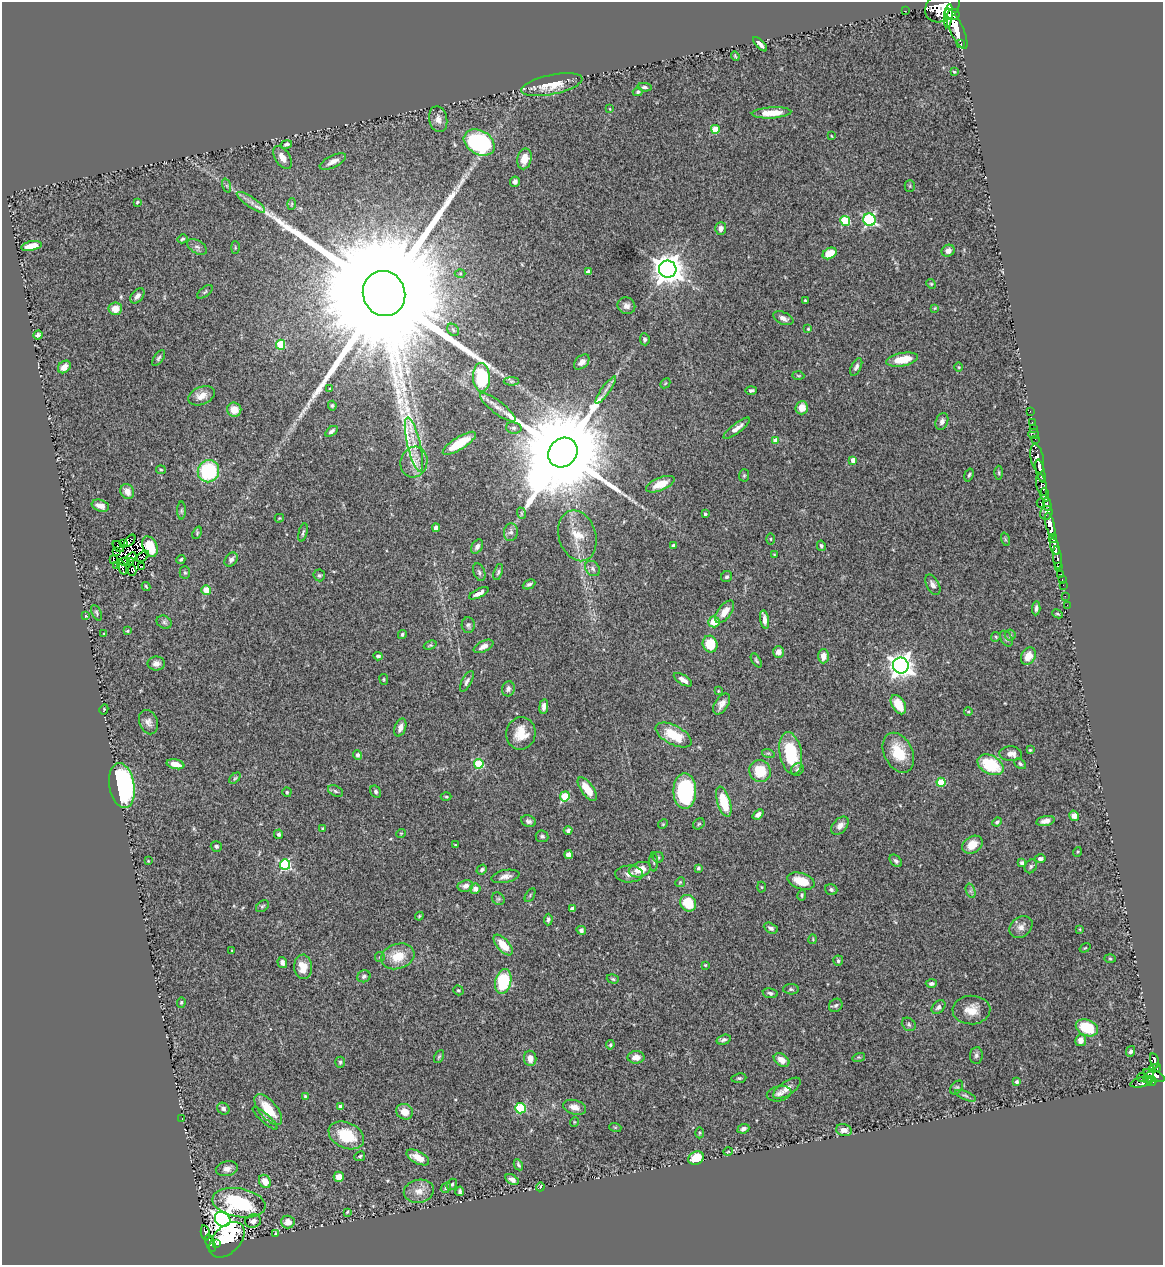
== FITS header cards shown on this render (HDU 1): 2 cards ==
NAXIS1  =                 1161
NAXIS2  =                 1263

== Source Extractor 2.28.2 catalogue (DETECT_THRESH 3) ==
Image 1161 x 1263 px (HDU 1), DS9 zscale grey, 1 PNG px = 1 image px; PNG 1165 x 1267 px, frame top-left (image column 1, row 1263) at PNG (2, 2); each listed source drawn as its Kron ellipse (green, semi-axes under 4 px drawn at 4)
Background 0.947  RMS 0.042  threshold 0.125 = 3 sigma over >= 5 px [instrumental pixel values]
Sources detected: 358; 5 with non-positive FLUX_AUTO (blend fragments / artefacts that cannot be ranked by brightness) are neither listed nor drawn; the other 353 listed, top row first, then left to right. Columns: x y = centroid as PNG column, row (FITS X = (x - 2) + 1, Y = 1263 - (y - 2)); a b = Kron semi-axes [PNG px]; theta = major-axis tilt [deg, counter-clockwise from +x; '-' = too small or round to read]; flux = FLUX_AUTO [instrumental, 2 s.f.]
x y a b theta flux
942 6 19 14 38 5200
905 11 3 2 - 3.3
953 14 6 5 - 1300
948 16 11 4 83 1600
956 29 22 7 -66 4200
760 44 9 3 -46 11
961 44 3 3 - 130
735 56 5 2 - 2.9
954 72 3 3 - 2.7
552 85 31 9 12 64
645 87 7 4 -5 5.8
638 92 5 4 - 4.1
610 109 4 2 - 1.9
772 113 20 5 3 48
438 119 13 9 -78 19
715 129 4 4 - 67
831 136 4 2 - 1.9
479 142 16 12 -30 350
286 144 6 4 13 6.5
282 157 13 7 -57 28
524 159 10 7 77 36
333 162 14 6 26 18
515 182 5 5 - 11
227 186 7 4 -72 4.9
910 186 5 5 - 3.8
137 202 4 3 - 3.2
251 202 17 5 -34 18
292 204 6 3 87 3.4
869 220 6 6 - 420
845 221 5 4 - 130
721 229 6 5 - 15
182 239 5 4 - 4.3
31 246 10 4 12 35
197 247 11 6 -31 10
235 247 6 3 -89 2.8
948 251 7 5 29 12
830 253 7 5 27 52
668 269 8 8 - 4200
589 272 4 4 - 26
460 274 5 3 - 2.7
931 284 5 4 - 3.4
205 292 9 4 38 5.3
384 293 23 21 -67 230000
137 296 9 5 50 12
805 300 3 3 - 2.9
626 306 9 8 - 15
935 308 3 3 - 2.4
115 309 7 6 - 32
783 318 11 6 -24 15
808 329 4 4 - 3
453 330 7 5 -48 5.5
38 335 5 4 - 6.4
645 339 6 5 - 6.7
281 345 5 4 - 120
159 358 9 4 54 6.3
902 360 16 6 10 64
582 362 9 6 43 15
64 367 7 5 43 24
856 367 9 5 64 9.1
959 367 5 3 - 2.3
798 376 6 4 -2 3.2
481 377 14 8 -87 190
511 381 8 4 0 4.6
665 383 5 3 - 2.6
330 389 3 2 - 2.7
606 390 16 3 54 12
751 390 6 4 1 6
201 396 14 8 22 26
332 406 5 4 - 4.7
498 407 22 6 -37 22
802 408 6 6 - 29
234 410 7 7 - 35
1030 411 2 2 - 12
942 421 9 6 69 13
1032 422 2 2 - 10
514 428 8 6 -14 7.1
737 428 16 5 37 18
1033 428 2 2 - 17
331 431 7 4 36 7.3
1033 434 5 5 - 43
1035 439 2 2 - 13
776 441 4 4 - 38
459 443 19 6 32 79
414 445 27 6 -76 35
563 453 16 13 49 85000
1037 459 15 6 -78 2000
853 460 4 4 - 18
414 462 15 13 73 37
161 470 5 4 - 3.4
208 471 11 10 - 210
1040 471 12 3 -77 1900
999 473 7 3 -89 3.8
744 475 6 5 - 3.7
969 475 6 4 72 4.4
660 484 15 6 22 42
1042 485 11 5 -77 660
127 491 8 6 -62 24
1045 495 7 4 -83 810
1041 503 5 3 - 240
1047 504 7 4 -78 470
100 506 9 5 -18 19
181 511 9 4 90 5.7
521 513 6 3 -72 3.7
1046 513 7 6 - 1400
705 514 3 3 - 3.8
279 518 5 3 - 2.8
1050 525 13 4 -77 3300
436 528 4 4 - 15
511 532 9 7 83 10
197 533 6 4 67 3.4
303 533 9 4 76 5.7
577 536 26 18 -73 60
1053 538 5 4 - 940
771 539 6 4 -90 3.2
1005 539 7 4 -72 4.6
130 541 7 2 49 7.2
124 544 3 2 - 2.3
673 545 3 3 - 4.9
821 546 5 3 - 4.7
118 547 6 3 -45 8.1
150 547 11 7 -66 69
477 547 8 5 57 10
1055 547 9 4 -75 1400
116 552 3 2 - 2.5
774 555 3 2 - 2.2
143 556 7 4 38 3.2
131 557 5 2 - 2.7
1057 557 11 3 -84 360
181 559 4 3 - 4.3
231 559 8 6 52 8.2
113 560 3 2 - 2.1
130 561 4 3 - 0.41
124 562 5 3 - 0.55
117 566 3 3 - 9.7
1058 566 3 3 - 330
122 567 8 3 -66 3.3
142 567 4 2 - 4
593 569 8 6 -47 9.1
132 571 5 3 - 5.9
479 572 9 5 -68 7.6
498 572 8 4 72 5.1
185 573 6 5 - 4.7
319 575 6 5 - 4.5
1061 575 3 3 - 67
727 577 6 5 - 6.2
1062 579 3 2 - 30
529 584 7 4 25 6.6
933 585 11 6 -61 11
1063 585 2 2 - 15
146 586 4 3 - 3.7
206 590 5 4 - 39
479 593 11 4 26 14
1065 596 2 2 - 12
1067 605 2 2 - 8.3
1036 608 7 3 86 7.9
725 612 13 6 53 34
97 613 8 4 -63 5
1058 614 5 3 - 3.1
86 616 3 3 - 2.2
765 619 9 4 -79 17
164 622 8 6 -28 7.4
714 622 5 5 - 50
468 625 8 6 -88 6.7
127 631 4 4 - 3.2
104 634 3 2 - 2.1
402 634 5 4 - 5.2
1010 635 5 5 - 4
996 637 5 4 - 3.5
1006 639 8 5 -60 6.7
710 644 8 7 - 82
430 645 6 4 20 3.6
484 646 10 5 26 16
778 652 6 5 - 18
378 656 4 4 - 6.4
823 656 7 5 89 24
1028 656 9 7 60 29
756 660 8 4 -59 4.6
156 663 9 7 0 13
901 665 8 8 - 2200
384 679 5 3 - 2.7
683 680 10 5 -32 17
467 681 11 5 62 8.8
508 689 7 6 - 9.9
718 691 4 3 - 2.1
722 704 11 6 58 18
898 705 10 6 -59 57
544 707 8 4 83 10
104 709 5 3 - 2.5
968 711 4 3 - 3.1
148 722 12 9 -67 15
400 728 9 5 71 16
521 733 16 14 78 54
674 735 19 9 -28 85
1030 750 4 4 - 3
768 753 6 4 -17 4.4
791 753 21 11 -80 150
898 753 21 14 -64 77
1011 754 11 7 -4 21
357 755 4 4 - 9.7
175 764 9 4 -13 24
479 764 5 5 - 170
1020 764 6 4 -39 5
990 765 14 9 -28 130
797 769 7 6 - 6.3
760 771 11 10 - 73
235 778 7 4 44 3.8
941 782 4 4 - 95
122 786 23 12 -80 600
587 789 14 6 -54 54
335 791 8 5 -28 6.2
685 791 18 11 90 270
287 792 5 4 - 4.1
376 792 6 5 - 6.1
565 796 5 4 - 110
446 797 5 3 - 3.1
724 802 16 6 -73 91
758 814 6 4 39 12
1074 816 5 5 - 21
528 821 8 5 -21 8.9
1046 821 9 5 12 15
997 822 5 3 - 6
663 824 5 4 - 3.4
699 824 6 5 - 4.2
840 826 10 7 46 18
322 828 3 3 - 2.6
568 831 4 4 - 6.6
401 833 5 3 - 2.1
279 834 5 4 - 7.1
542 836 6 6 - 6.5
455 845 3 3 - 2.3
972 845 11 8 33 38
216 846 6 5 - 6.9
1077 852 5 3 - 2.9
569 855 4 4 - 44
658 857 5 5 - 4.5
1040 859 6 4 0 6.9
148 861 4 3 - 1.9
896 861 7 5 -44 7.4
654 862 9 3 -89 4.8
1022 863 4 4 - 6.5
285 864 5 5 - 310
1031 866 7 5 59 5.3
698 868 3 3 - 4.4
482 870 5 4 - 6.7
640 870 11 7 17 43
629 874 14 8 1 16
505 876 14 6 11 17
801 881 14 8 -17 61
680 882 5 4 - 3.4
465 886 8 6 11 13
762 887 5 3 - 2.6
475 889 5 5 - 15
831 890 6 5 - 6.6
971 891 7 4 -71 6
530 895 8 3 60 3.6
802 895 5 4 - 4.5
498 899 7 5 -42 5
688 903 9 7 -51 74
262 906 7 5 40 4.7
572 909 4 4 - 18
419 916 4 3 - 3.1
548 920 6 4 86 6.5
1021 927 12 9 38 19
771 928 7 5 -27 8.6
1080 929 4 3 - 2.5
581 930 5 4 - 7.7
813 939 5 3 - 2.4
503 945 12 6 -49 50
1085 948 6 3 36 2.3
232 951 2 2 - 2.3
398 956 17 12 18 61
380 957 5 4 - 3.8
1110 959 5 3 - 2.9
838 961 5 5 - 5.4
282 963 6 4 -72 11
705 965 4 4 - 2.9
303 967 12 9 -89 40
364 976 7 6 - 9
613 979 6 4 -18 4.3
503 981 12 8 76 170
931 984 5 4 - 8.2
791 989 8 5 -2 5.7
458 990 5 4 - 4.5
770 993 7 5 -10 7
181 1002 5 4 - 3.9
836 1005 7 6 - 6.3
938 1007 8 5 46 10
971 1010 19 14 3 42
909 1024 7 6 - 6.1
1087 1028 11 8 -23 87
724 1040 7 5 18 8.3
1081 1040 6 5 - 14
610 1045 4 3 - 3.8
1131 1051 6 4 63 6.9
976 1055 8 6 83 7.2
439 1057 7 4 62 4.2
636 1057 8 6 1 21
859 1057 6 4 16 3.9
530 1058 7 6 - 21
782 1060 8 6 -34 26
1154 1061 8 3 -76 180
340 1062 5 4 - 4.3
1155 1068 6 4 11 210
1154 1075 11 5 -23 790
1149 1077 6 4 59 200
739 1078 7 4 8 4.9
1142 1078 5 3 - 30
1152 1081 5 3 - 220
1017 1082 4 4 - 7.3
1143 1082 12 5 15 190
787 1088 16 7 33 21
957 1088 8 5 50 4.9
779 1094 12 7 12 13
305 1096 4 4 - 3.3
965 1096 11 4 -22 5.8
341 1107 4 3 - 12
574 1107 11 7 -16 21
521 1108 5 5 - 140
223 1109 6 5 - 10
268 1109 19 8 -50 72
405 1112 9 7 -23 30
265 1118 16 4 -42 8.2
182 1119 3 2 - 29
574 1122 5 3 - 2.3
615 1127 6 4 -18 2.5
743 1129 6 4 24 8.8
844 1130 8 6 -15 21
700 1133 5 3 - 2.8
346 1135 18 12 -24 100
728 1152 5 3 - 2.4
360 1156 5 4 - 3.9
418 1157 12 6 -28 35
696 1158 8 6 23 62
518 1165 6 3 -62 4.9
227 1169 11 7 12 15
339 1177 5 5 - 27
512 1179 7 4 -31 15
265 1181 7 5 -57 30
452 1184 6 4 54 5
540 1187 4 3 - 3.7
446 1188 5 4 - 3.9
419 1191 15 11 10 28
460 1191 4 3 - 6.3
239 1203 27 14 -10 260
347 1212 3 2 - 2.8
223 1219 8 7 - 1600
253 1221 8 6 14 11
288 1222 7 6 - 21
205 1233 8 4 -78 130
275 1233 3 2 - 2.1
227 1240 21 13 46 170
211 1243 9 4 -68 73
216 1243 3 2 - 27
At the frame edge (FLAGS 8, measured only in part): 1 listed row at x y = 942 6
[5 non-positive-flux detections neither listed nor drawn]